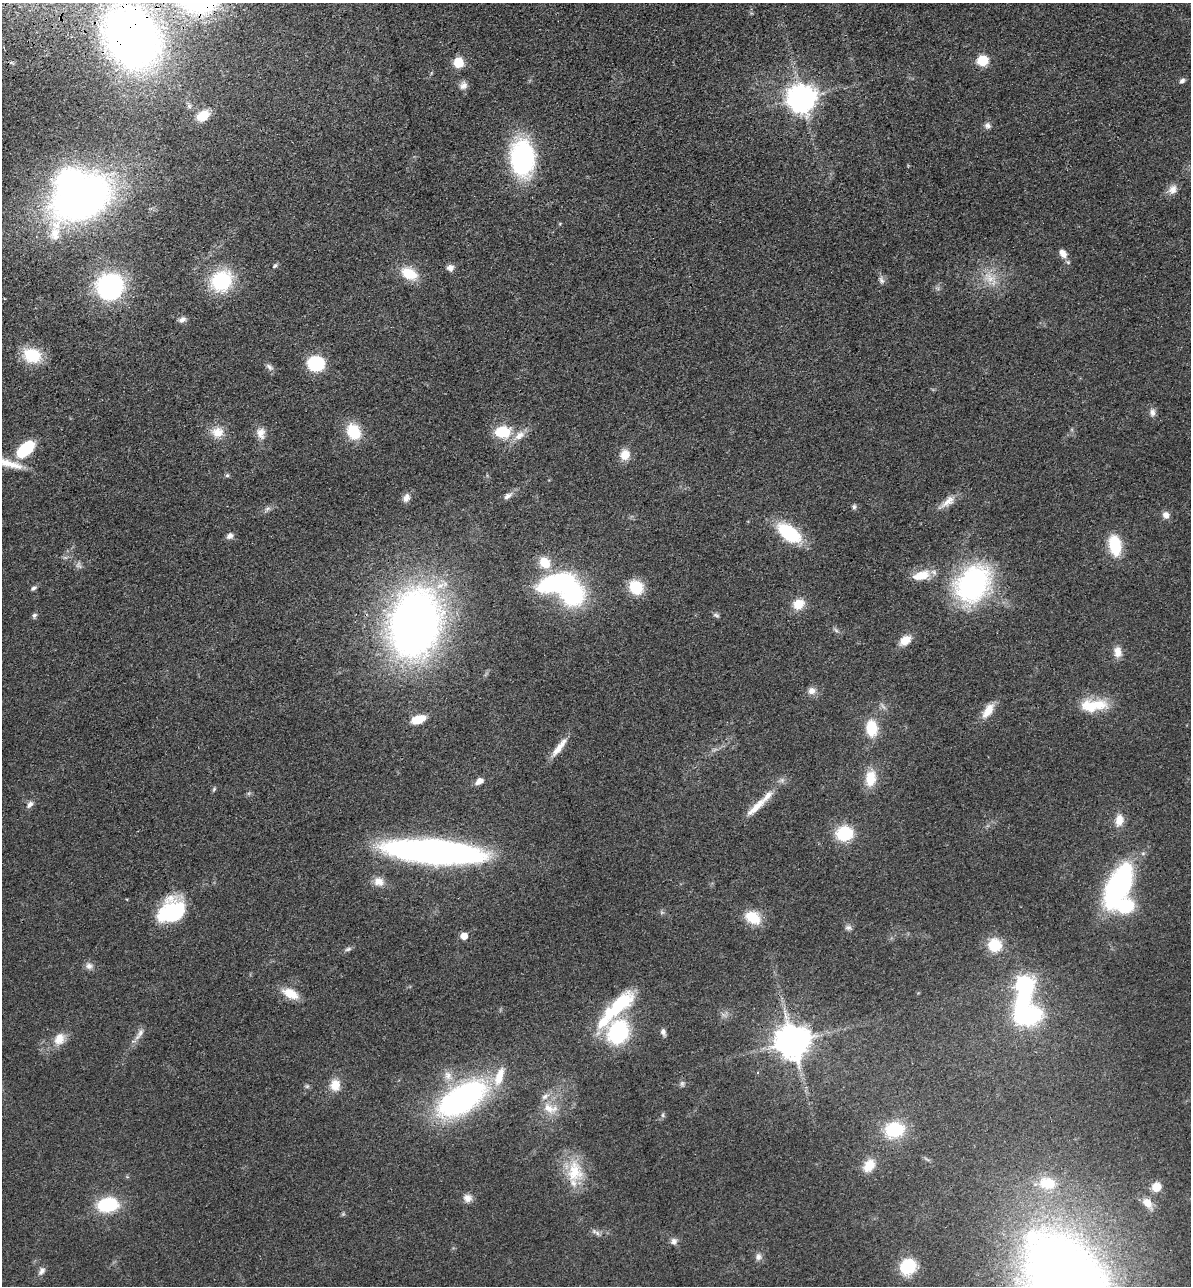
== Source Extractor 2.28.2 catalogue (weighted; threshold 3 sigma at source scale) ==
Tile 11 of 4 x 4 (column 3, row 3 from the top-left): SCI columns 2675-3863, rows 1399-2682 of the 5229 x 5365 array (HDU 1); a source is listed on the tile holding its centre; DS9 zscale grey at full resolution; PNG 1193 x 1288 px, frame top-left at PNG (2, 3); no overlay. Shown black and unused: <1% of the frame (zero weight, under 3 of 4 exposures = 6% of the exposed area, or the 3 px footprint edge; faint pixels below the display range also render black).
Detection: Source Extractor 2.28.2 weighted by HDU 2 'WHT'; one run over the whole footprint, this tile lists its part. Background 0.0462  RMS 0.0058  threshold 0.0259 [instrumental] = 3 sigma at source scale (4.5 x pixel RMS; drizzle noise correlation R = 1.50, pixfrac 1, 0.05/0.05 arcsec/px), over >= 5 px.
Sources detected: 120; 1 too faint to see at this stretch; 4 inside a brighter object's white glare — not listed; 7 inside a brighter listed object's ellipse — not listed separately; the other 108 listed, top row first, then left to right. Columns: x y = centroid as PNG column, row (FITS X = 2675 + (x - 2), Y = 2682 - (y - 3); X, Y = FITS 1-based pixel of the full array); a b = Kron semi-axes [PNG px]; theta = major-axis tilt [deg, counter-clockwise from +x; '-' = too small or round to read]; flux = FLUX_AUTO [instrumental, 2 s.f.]
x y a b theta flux
132 38 55 43 -63 420
982 60 6 6 - 42
458 62 9 8 - 13
1182 81 7 5 26 1.7
463 85 11 10 - 3.3
801 99 9 9 - 830
203 116 13 9 36 11
987 125 8 8 - 2.2
522 158 26 17 -89 120
1172 189 14 10 58 4.3
83 198 55 33 32 310
1063 253 13 8 -53 4.4
275 266 8 5 44 1.1
450 268 8 8 - 3
409 274 19 12 -26 16
989 278 18 13 -52 9.8
881 280 11 6 -66 2.1
221 281 23 20 45 42
110 287 18 16 19 130
182 320 10 6 24 2.3
32 355 19 14 -17 23
316 363 12 11 - 37
269 367 12 6 -48 2.1
1152 412 10 7 88 2.8
217 432 17 14 2 8.4
353 432 16 13 -65 20
503 432 18 14 1 18
261 433 15 11 -76 5.2
25 449 18 10 41 32
625 455 13 12 - 7.4
6 463 44 9 -17 12
227 475 6 5 - 1
507 496 11 7 34 2.7
406 498 12 8 67 3.3
947 502 27 9 38 6.6
854 507 8 5 80 1.2
268 509 10 6 37 1.9
1166 515 9 8 - 3.2
789 533 25 13 -38 38
230 536 8 7 - 2.7
1115 545 19 11 -79 26
544 562 14 11 -51 12
921 575 24 11 15 11
555 583 36 16 16 73
973 584 43 32 55 110
636 587 12 11 - 22
34 588 8 5 31 1.4
798 604 13 11 37 9.6
34 615 7 6 - 1.4
716 615 9 5 -23 1.3
415 624 50 36 78 470
836 630 8 4 -37 1.2
905 640 12 8 38 8.6
1118 652 14 10 -82 5.5
811 691 10 10 - 3.5
1099 705 28 16 -7 16
988 710 20 10 55 8.3
418 720 12 7 19 15
872 728 18 13 -85 16
559 747 31 7 52 7.6
870 778 20 13 84 13
479 781 9 6 33 4.3
214 789 7 4 46 0.86
30 804 11 7 49 2.5
756 807 35 9 44 10
1119 820 16 11 81 6.9
844 833 12 11 - 36
434 851 73 17 -4 340
379 881 14 11 -17 5.7
1118 886 33 15 62 140
1126 906 18 15 14 28
172 911 27 20 33 49
753 917 17 12 -29 16
848 928 9 7 -13 1.9
464 936 5 5 - 9.4
994 945 11 10 - 22
348 949 10 5 16 1.5
89 966 10 9 - 2.9
1024 984 8 7 - 170
291 994 22 11 -25 9.5
622 1002 33 18 36 28
1029 1016 28 20 5 66
618 1032 20 17 77 63
663 1032 9 6 -74 2.2
139 1034 21 6 52 3.9
59 1039 17 13 57 8.1
792 1042 10 10 - 1400
448 1076 14 11 -63 5.8
682 1083 7 6 - 1.4
335 1085 16 14 88 7.9
307 1086 6 6 - 1.1
462 1099 50 24 31 150
550 1108 24 13 -14 10
663 1115 6 4 -90 1
894 1130 18 15 8 30
869 1165 16 11 52 9.3
575 1172 34 21 -88 22
1048 1183 24 16 -7 18
1156 1187 10 9 - 8
467 1198 11 10 - 3.9
1147 1203 11 8 -48 7.3
107 1205 20 14 8 34
596 1232 15 4 -34 2
674 1241 9 9 - 2.5
758 1257 10 9 - 2.7
908 1266 10 9 - 43
42 1271 11 7 59 2.8
1067 1285 83 55 -61 910
Overlapping masked pixels (flux is a lower limit): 4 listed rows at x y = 132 38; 83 198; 25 449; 575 1172
Isophote crosses this tile's border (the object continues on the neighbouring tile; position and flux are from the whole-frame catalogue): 3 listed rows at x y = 132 38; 6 463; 1067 1285